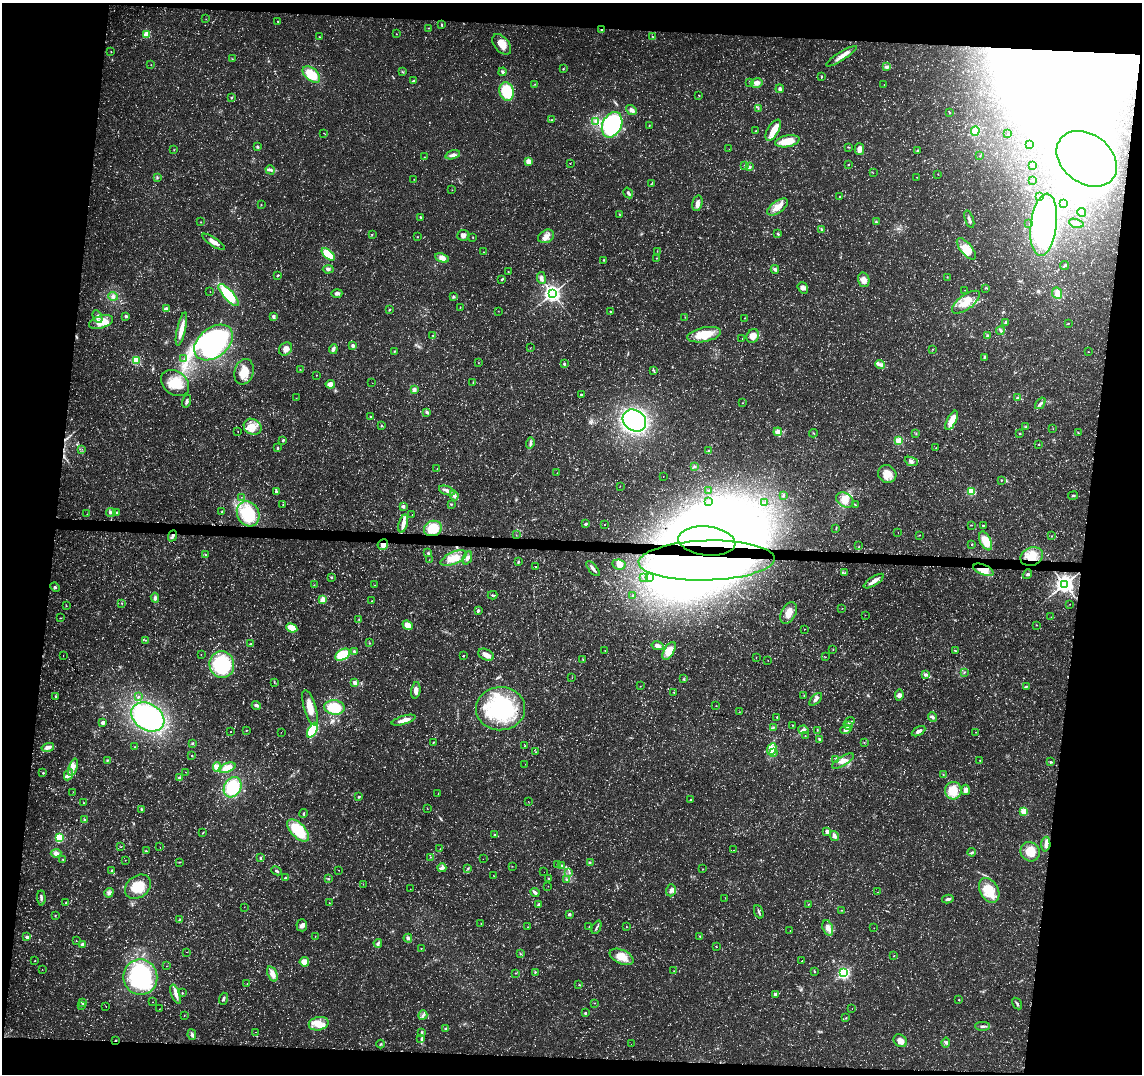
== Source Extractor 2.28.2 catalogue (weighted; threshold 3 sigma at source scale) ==
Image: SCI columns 13-4572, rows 288-4575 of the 4576 x 4806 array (HDU 1 of 3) = the unmasked area's bounding box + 8 px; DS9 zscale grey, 4 x 4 block average (1 PNG px = mean of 4 x 4 image px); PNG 1144 x 1076 px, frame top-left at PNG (2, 3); each listed source drawn as its Kron ellipse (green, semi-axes under 4 px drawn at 4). Shown black and unused: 15% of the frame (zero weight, under 3 of 4 exposures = <1% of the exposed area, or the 3 px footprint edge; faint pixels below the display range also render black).
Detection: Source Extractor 2.28.2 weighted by HDU 2 'WHT'. Background 0.0136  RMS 0.0022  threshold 0.01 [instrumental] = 3 sigma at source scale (4.5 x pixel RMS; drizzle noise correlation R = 1.50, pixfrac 1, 0.0396/0.0396 arcsec/px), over >= 5 px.
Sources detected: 938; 65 too faint to see at this stretch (4 x 4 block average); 36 inside a brighter object's white glare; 12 cosmic-ray / hot-pixel residue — neither listed nor drawn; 12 coinciding with a brighter row at this scale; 38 inside a brighter listed object's ellipse — not listed separately; of the other 775, all 500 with FLUX_AUTO >= 0.309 (the completeness limit of this list) listed and drawn (275 fainter detections not listed), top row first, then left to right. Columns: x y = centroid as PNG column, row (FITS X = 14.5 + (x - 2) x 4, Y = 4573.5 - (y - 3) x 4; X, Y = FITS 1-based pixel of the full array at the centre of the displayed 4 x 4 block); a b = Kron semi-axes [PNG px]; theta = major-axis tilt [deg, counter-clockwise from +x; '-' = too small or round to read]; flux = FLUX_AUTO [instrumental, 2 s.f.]
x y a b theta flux
206 19 2 2 - 0.38
278 22 3 2 - 1.2
442 25 3 2 - 1.5
429 28 3 2 - 0.59
601 30 4 3 - 2.2
147 34 3 3 - 23
396 34 2 2 - 0.37
319 37 2 2 - 0.68
653 37 4 2 - 1
502 44 12 7 -49 18
111 52 2 2 - 0.65
841 56 18 4 32 12
232 59 2 2 - 0.55
151 65 2 2 - 0.53
887 67 3 3 - 2.1
563 69 2 2 - 1.1
403 72 3 2 - 1.2
502 72 4 3 - 2.3
311 74 10 6 -41 38
821 77 3 2 - 1.3
414 81 3 2 - 1.3
750 82 3 2 - 1.4
757 83 6 4 14 8.3
535 84 2 2 - 0.64
884 84 2 2 - 0.43
780 89 4 3 - 4.3
507 91 9 7 -77 55
699 95 3 2 - 0.7
232 98 3 2 - 1.2
758 108 2 2 - 0.73
631 110 6 3 -39 7.2
949 113 2 2 - 0.77
552 120 2 2 - 1.1
596 121 3 2 - 1.7
612 125 13 9 64 170
649 125 2 2 - 0.6
773 130 12 5 60 16
756 131 2 2 - 0.7
975 131 5 4 - 5.6
324 133 2 2 - 0.55
1007 134 2 2 - 0.31
787 141 12 5 11 29
1030 145 2 2 - 0.47
257 147 2 2 - 3.6
849 147 3 2 - 0.91
729 149 2 2 - 0.39
859 149 6 5 - 7.7
174 150 2 2 - 0.58
917 150 3 2 - 1.4
453 155 7 3 15 6.8
980 156 2 2 - 0.58
424 157 2 2 - 0.54
1087 159 33 24 -37 1300
528 161 4 4 - 8.6
570 164 2 2 - 0.38
744 165 2 2 - 0.86
849 165 2 2 - 0.88
1032 166 3 2 - 0.99
749 167 4 3 - 2.2
270 170 5 3 - 3
873 173 2 2 - 0.35
938 174 2 2 - 0.56
157 177 3 2 - 1.1
917 177 2 2 - 0.54
414 179 2 2 - 0.36
1033 180 2 2 - 0.47
651 184 2 2 - 0.87
452 190 2 2 - 0.33
628 193 6 2 -58 3.2
839 196 2 2 - 0.78
1039 196 2 2 - 0.6
697 203 8 5 76 7
1064 203 2 2 - 0.45
261 205 2 2 - 0.85
777 207 12 6 35 14
1082 212 4 4 - 4.2
619 214 3 2 - 0.78
420 217 2 2 - 1.2
969 219 9 2 -71 4.3
201 222 2 2 - 0.48
876 222 3 2 - 2
1029 223 2 2 - 0.39
1076 223 7 2 -17 3
1044 225 31 13 83 410
821 229 4 2 - 1.9
372 234 2 2 - 0.67
778 234 3 2 - 2.2
463 235 6 5 - 5.6
546 236 8 6 30 9.6
418 237 2 2 - 0.51
473 237 2 2 - 0.71
213 242 13 4 -34 9.8
966 249 13 6 -49 24
657 251 2 2 - 0.52
484 252 3 2 - 0.81
328 254 8 4 -42 50
442 258 7 4 -23 10
657 258 2 2 - 0.92
604 260 3 2 - 0.79
1064 266 4 3 - 2.3
328 269 5 4 - 3.7
775 269 4 3 - 4.2
508 272 2 2 - 0.58
278 275 2 2 - 1.4
947 277 2 2 - 0.66
541 278 6 3 -83 7.4
502 279 3 2 - 1.7
864 280 7 5 -75 9.3
803 288 6 5 - 5.2
985 288 3 2 - 0.98
965 290 2 2 - 0.43
210 292 2 2 - 0.35
337 293 5 3 - 4.7
552 293 4 4 - 440
1057 293 6 5 - 6.8
229 295 14 5 -48 76
113 296 5 4 - 4.5
453 297 3 2 - 1.8
966 302 16 7 36 23
460 307 2 2 - 0.92
166 309 2 2 - 9.2
390 309 3 2 - 1.1
498 311 2 2 - 0.4
610 312 2 2 - 0.75
97 316 7 4 -65 5.4
126 316 3 3 - 2
273 316 4 2 - 4.3
685 317 2 2 - 0.48
744 318 2 2 - 0.49
101 322 12 6 17 22
1006 322 3 2 - 2.7
1068 323 3 2 - 0.61
181 329 17 3 77 19
1000 331 4 3 - 2.6
433 335 2 2 - 0.58
704 335 17 7 11 35
753 336 7 6 - 14
987 336 3 3 - 2
742 338 2 2 - 0.37
214 342 22 14 39 310
353 345 2 2 - 7.9
530 348 2 2 - 0.32
286 349 7 6 - 9.9
333 349 5 3 - 5.7
933 349 2 2 - 0.5
394 351 2 2 - 1.1
1088 352 2 2 - 0.46
984 357 3 2 - 1.5
184 359 2 2 - 0.33
136 360 3 2 - 46
478 363 2 2 - 0.44
564 364 2 2 - 3.6
880 365 5 3 - 4.3
300 370 2 2 - 0.41
653 370 3 2 - 1.3
244 372 13 9 74 27
316 375 2 2 - 0.48
473 382 2 2 - 0.57
175 383 15 11 -37 34
372 383 2 2 - 0.36
330 384 4 3 - 13
414 390 4 3 - 5.4
581 395 2 2 - 1.6
296 398 2 2 - 0.41
1017 398 3 2 - 1.9
187 401 6 3 74 3.5
742 403 2 2 - 0.5
1040 403 7 3 53 3.7
427 412 4 3 - 3.1
370 417 2 2 - 1.2
952 420 10 4 62 19
634 421 12 10 -36 310
381 426 2 2 - 1
1026 426 4 2 - 1.5
253 427 9 7 -31 15
1053 429 2 2 - 0.36
238 431 2 2 - 0.44
778 432 4 4 - 8.2
813 433 4 2 - 0.9
1078 433 2 2 - 1.1
916 434 2 2 - 0.83
1019 434 2 2 - 0.97
283 440 3 2 - 2
899 441 2 2 - 43
530 443 6 2 75 3
1039 445 2 2 - 0.41
277 448 3 2 - 1.6
936 448 2 2 - 0.35
82 449 2 2 - 0.52
709 451 3 2 - 1.9
911 461 7 3 -22 3.9
694 467 3 2 - 1.3
437 468 2 2 - 0.38
557 473 2 2 - 0.51
887 474 9 8 - 18
663 476 2 2 - 0.31
1001 480 2 2 - 1.1
620 486 2 2 - 0.43
447 491 8 3 -19 5.7
709 491 2 2 - 0.38
971 491 3 2 - 48
277 492 3 2 - 1.8
454 495 5 3 - 6
783 495 3 2 - 1.7
1073 496 5 2 - 1.7
241 497 2 2 - 0.31
845 500 9 6 -31 13
708 502 2 2 - 0.34
765 503 2 2 - 0.48
451 504 3 2 - 1.3
283 505 3 2 - 0.85
855 505 3 2 - 1
403 506 2 2 - 7.3
111 512 5 3 - 3.1
117 512 4 2 - 1.7
222 512 3 2 - 0.97
87 514 2 2 - 0.31
248 514 13 11 -63 66
412 514 2 2 - 1.6
403 524 9 4 75 11
585 524 3 2 - 2.3
605 525 2 2 - 0.62
971 525 3 2 - 0.8
983 526 2 2 - 1.2
433 528 9 7 25 33
836 529 3 2 - 1.1
898 533 2 2 - 0.35
516 535 2 2 - 0.41
920 535 2 2 - 0.58
173 536 6 3 66 3.8
1052 536 2 2 - 0.56
707 541 28 14 -6 1800
986 541 10 5 -65 29
972 544 2 2 - 1.4
383 545 5 5 - 7.9
859 546 2 2 - 0.38
428 553 3 2 - 1.7
205 555 2 2 - 0.86
1032 557 12 9 23 25
454 558 14 6 23 20
467 558 7 4 69 6.1
429 560 2 2 - 0.37
518 561 3 2 - 1.4
707 561 68 20 2 580
619 564 7 5 -9 7.6
535 566 2 2 - 1.8
593 569 9 2 -50 5.7
983 570 11 5 -22 21
845 573 2 2 - 0.44
1027 574 5 3 - 2.1
332 577 3 2 - 1.2
643 577 2 2 - 0.36
650 578 2 2 - 0.36
874 581 11 3 33 11
1064 584 4 3 - 710
314 585 2 2 - 0.42
375 585 2 2 - 3.4
55 587 5 3 - 2.1
493 595 5 2 - 2.1
633 595 2 2 - 0.45
155 598 5 3 - 3.5
323 600 4 4 - 14
372 601 2 2 - 0.82
122 603 2 2 - 0.71
1070 604 2 2 - 0.39
66 606 2 2 - 0.47
842 608 2 2 - 0.32
478 611 3 2 - 2.8
789 613 12 7 64 17
865 615 2 2 - 0.36
1051 617 2 2 - 0.32
61 618 2 2 - 0.57
359 619 2 2 - 0.56
408 625 5 4 - 16
1036 625 2 2 - 0.62
292 628 6 3 -26 23
804 629 2 2 - 0.35
145 640 3 2 - 0.89
369 643 3 2 - 0.91
251 644 2 2 - 0.89
658 646 6 4 -14 5
833 649 2 2 - 0.47
605 650 2 2 - 0.36
669 651 10 5 59 17
955 651 3 2 - 1
354 652 4 3 - 2.2
201 654 2 2 - 0.32
343 655 8 5 32 44
486 655 8 5 -25 8.9
63 656 2 2 - 0.37
464 656 2 2 - 1.1
825 657 2 2 - 0.59
756 658 2 2 - 0.38
583 660 2 2 - 0.36
768 660 2 2 - 0.38
222 664 13 12 - 120
964 672 2 2 - 0.67
926 674 3 3 - 2.2
572 678 2 2 - 0.36
684 679 3 2 - 1.3
274 682 3 2 - 0.86
355 683 3 3 - 6.1
640 686 2 2 - 0.39
1026 687 4 2 - 1.5
416 690 8 4 81 7
674 692 2 2 - 0.48
804 695 3 2 - 0.78
899 695 5 4 - 5.3
55 696 3 2 - 1.1
138 697 2 2 - 1.1
816 699 8 3 46 4.3
256 705 5 3 - 4.6
716 706 2 2 - 0.47
334 707 10 7 -9 43
310 708 18 6 -74 21
501 709 25 21 4 160
739 712 2 2 - 0.41
148 717 18 13 -33 230
777 717 2 2 - 2.3
932 717 5 3 - 3.7
404 720 12 3 16 12
103 722 3 3 - 3.8
849 722 6 2 37 2.2
793 725 2 2 - 0.57
848 726 4 3 - 3.8
774 727 3 2 - 1.2
846 729 6 3 13 3.6
246 730 2 2 - 0.65
313 730 8 4 63 76
803 730 5 4 - 4.5
817 730 2 2 - 0.65
919 731 7 3 28 5.4
230 732 2 2 - 0.52
281 732 2 2 - 0.37
976 732 2 2 - 0.35
805 736 2 2 - 0.7
820 739 4 2 - 2.4
433 742 3 2 - 0.79
192 743 3 2 - 1.5
864 743 3 2 - 0.77
525 746 2 2 - 0.47
48 747 6 3 17 8.6
134 747 2 2 - 0.72
772 749 6 3 67 7.7
536 752 2 2 - 0.53
774 753 4 3 - 3
192 755 2 2 - 0.72
836 759 4 2 - 2.2
107 760 3 2 - 1.4
980 760 2 2 - 0.85
843 761 12 5 31 9.9
1051 762 3 2 - 1.3
525 764 2 2 - 0.48
73 767 9 4 70 8.5
217 767 4 4 - 14
227 768 9 4 20 18
185 772 2 2 - 0.32
43 773 2 2 - 1.3
68 775 6 3 62 4.3
943 775 2 2 - 0.57
180 778 2 2 - 7.5
233 787 11 8 60 60
966 790 5 4 - 7.1
953 791 8 8 - 28
73 792 3 2 - 0.42
438 794 2 2 - 0.61
359 797 3 2 - 1.5
691 800 2 2 - 2.4
528 801 2 2 - 0.33
84 803 2 2 - 0.73
141 809 3 2 - 1.3
427 809 2 2 - 0.34
1024 811 2 2 - 34
303 813 4 2 - 1.7
85 820 3 3 - 3.5
298 831 14 7 -45 67
827 831 4 3 - 4
203 833 4 2 - 1
495 835 2 2 - 2.4
834 836 5 3 - 5.2
59 838 3 3 - 57
1046 844 7 4 85 5.8
121 847 2 2 - 0.56
160 847 2 2 - 0.47
440 849 2 2 - 0.36
734 850 2 2 - 0.71
146 851 3 2 - 1.1
972 852 4 3 - 2.5
1030 852 10 9 - 27
56 853 5 4 - 5.7
430 857 2 2 - 0.41
260 858 3 2 - 1.5
483 859 2 2 - 0.76
63 860 2 2 - 0.67
125 860 2 2 - 0.39
179 862 2 2 - 0.51
590 862 2 2 - 0.92
557 865 2 2 - 0.42
562 865 3 2 - 1.3
512 866 2 2 - 0.55
442 868 4 4 - 4.4
468 868 3 2 - 1.1
703 869 2 2 - 0.56
112 870 3 2 - 1.4
338 870 2 2 - 0.37
276 871 5 2 - 2.1
544 872 2 2 - 0.47
569 872 2 2 - 0.77
494 876 2 2 - 0.4
286 878 4 3 - 2.3
548 878 2 2 - 0.72
328 879 2 2 - 0.97
567 880 3 2 - 1.3
363 884 2 2 - 0.37
548 886 2 2 - 0.37
138 887 14 10 38 31
410 889 2 2 - 0.31
671 890 6 4 72 5.7
989 890 13 9 -61 37
535 892 5 3 - 4.4
877 892 2 2 - 0.64
109 893 5 3 - 3.8
41 898 7 3 -86 3.7
725 898 2 2 - 0.43
948 899 6 2 14 4.2
66 903 3 2 - 1.1
329 903 2 2 - 0.34
538 904 4 2 - 2
809 904 3 2 - 0.5
244 907 2 2 - 0.34
842 910 2 2 - 0.59
759 912 7 2 -68 2.7
569 914 2 2 - 5.9
55 915 3 2 - 0.9
180 919 2 2 - 0.79
481 924 2 2 - 0.46
302 925 6 5 - 6.8
527 926 2 2 - 0.37
589 927 2 2 - 0.5
597 927 7 2 64 2.9
626 927 2 2 - 0.65
828 928 8 5 -72 8.1
874 928 2 2 - 0.65
790 930 2 2 - 0.37
315 936 2 2 - 0.47
700 936 3 2 - 1
27 937 4 4 - 3.2
408 938 4 4 - 3.1
76 941 2 2 - 0.55
378 943 4 2 - 3.8
82 944 4 3 - 3.5
716 947 2 2 - 0.39
421 948 2 2 - 0.46
187 952 2 2 - 0.34
520 954 2 2 - 0.8
894 956 2 2 - 0.65
622 957 13 7 -25 21
35 961 2 2 - 0.57
802 961 2 2 - 0.56
304 962 5 5 - 13
166 966 2 2 - 0.34
42 969 2 2 - 0.36
674 971 2 2 - 0.33
535 972 2 2 - 1.2
814 972 2 2 - 0.71
515 973 2 2 - 0.69
843 973 4 3 - 180
272 974 8 5 -68 10
140 977 17 17 - 170
247 983 2 2 - 0.32
579 985 2 2 - 1
182 993 3 2 - 0.9
176 994 10 4 -70 8.1
775 994 2 2 - 5.5
223 999 6 3 71 3.1
958 1000 2 2 - 0.74
82 1002 3 3 - 2.5
152 1002 2 2 - 0.32
594 1003 2 2 - 0.47
1017 1004 6 2 -58 2.3
81 1005 3 2 - 1.2
106 1006 2 2 - 0.37
160 1009 2 2 - 0.31
852 1009 2 2 - 0.32
585 1013 3 2 - 1.5
423 1015 5 2 - 2.8
184 1016 2 2 - 0.54
845 1018 3 2 - 1.1
319 1024 10 6 13 16
983 1026 7 3 0 3.6
446 1029 4 2 - 1.8
255 1032 2 2 - 0.31
422 1032 3 2 - 1.2
192 1035 5 4 - 4.2
421 1038 2 2 - 0.55
116 1040 2 2 - 0.99
900 1041 7 6 - 10
946 1042 5 3 - 3.4
380 1044 4 2 - 1.2
631 1044 2 2 - 0.35
Overlapping masked pixels (flux is a lower limit): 7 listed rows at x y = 173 536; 707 541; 383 545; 1032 557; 707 561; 983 570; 116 1040
Diffuse or blended objects may show on this block-average render without a row.